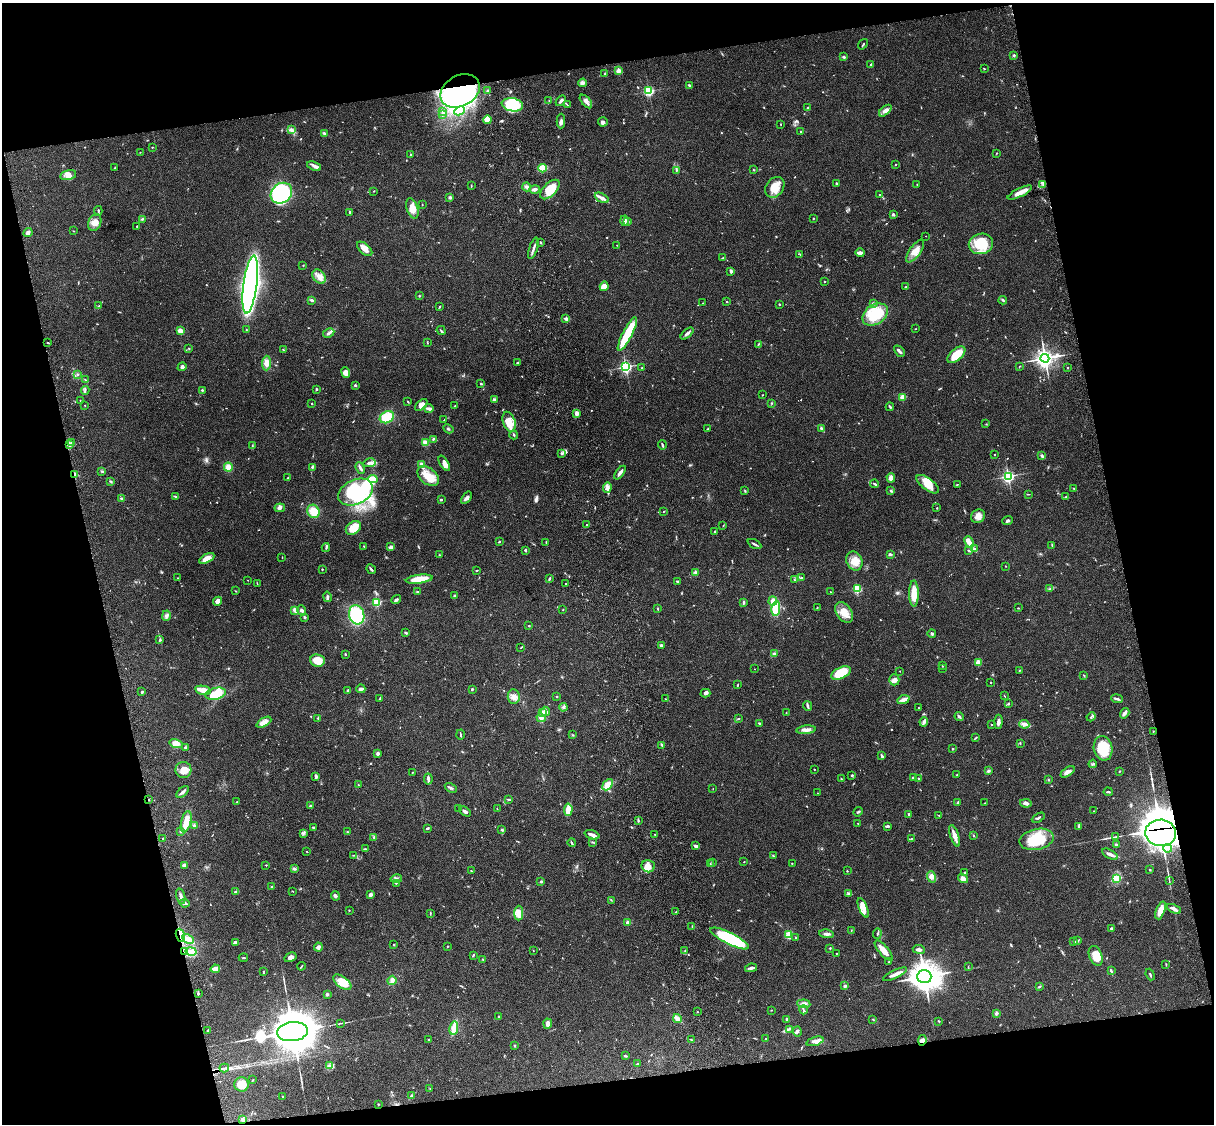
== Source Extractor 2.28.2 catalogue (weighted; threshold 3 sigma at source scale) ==
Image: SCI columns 121-4968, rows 277-4762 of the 5086 x 4926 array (HDU 1 of 3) = the unmasked area's bounding box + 8 px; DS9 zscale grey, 4 x 4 block average (1 PNG px = mean of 4 x 4 image px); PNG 1216 x 1126 px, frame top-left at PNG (2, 3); each listed source drawn as its Kron ellipse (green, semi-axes under 4 px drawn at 4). Shown black and unused: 25% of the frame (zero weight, under 3 of 4 exposures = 6% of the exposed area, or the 3 px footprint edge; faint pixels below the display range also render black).
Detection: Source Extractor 2.28.2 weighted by HDU 2 'WHT'. Background 0.0963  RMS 0.0062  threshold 0.0281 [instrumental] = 3 sigma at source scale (4.5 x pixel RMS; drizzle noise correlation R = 1.50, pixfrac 1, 0.05/0.05 arcsec/px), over >= 5 px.
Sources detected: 768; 5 too faint to see at this stretch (4 x 4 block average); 4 inside a brighter object's white glare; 1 long thin detection or spike segment (spike, bleed or trail) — neither listed nor drawn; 18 coinciding with a brighter row at this scale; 46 inside a brighter listed object's ellipse — not listed separately; of the other 694, all 500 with FLUX_AUTO >= 1.65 (the completeness limit of this list) listed and drawn (194 fainter detections not listed), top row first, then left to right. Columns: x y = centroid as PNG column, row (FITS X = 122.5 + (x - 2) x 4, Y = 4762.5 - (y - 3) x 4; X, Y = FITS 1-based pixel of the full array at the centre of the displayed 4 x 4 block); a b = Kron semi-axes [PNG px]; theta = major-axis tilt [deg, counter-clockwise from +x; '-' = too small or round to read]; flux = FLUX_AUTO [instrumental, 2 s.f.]
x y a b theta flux
863 44 5 2 - 3.1
1014 55 2 2 - 18
844 57 3 2 - 5.1
871 65 3 2 - 8.3
984 68 3 2 - 1.9
618 71 2 2 - 80
605 74 3 2 - 2.8
583 83 4 4 - 10
689 85 3 2 - 3.9
460 91 21 15 29 440
488 91 2 2 - 5.5
649 91 2 2 - 510
549 101 3 2 - 2.2
561 101 6 2 50 9.7
586 101 8 3 -49 16
512 105 11 6 -10 160
567 105 4 2 - 3.4
807 108 3 2 - 3.1
442 111 3 2 - 3.9
459 111 5 3 - 11
885 111 7 4 41 18
443 115 3 2 - 4.9
487 120 4 3 - 28
561 121 7 3 90 11
603 122 5 4 - 11
781 124 2 2 - 2
291 130 4 4 - 9.1
800 132 2 2 - 2.6
324 133 3 2 - 4.5
152 147 2 2 - 1.8
140 152 2 2 - 2.4
996 153 2 2 - 2.1
410 155 3 2 - 2.9
895 165 2 2 - 2.3
314 166 7 3 -22 12
115 168 3 2 - 2.2
542 168 4 3 - 92
676 170 3 2 - 3.6
753 170 2 2 - 2.1
68 175 8 5 13 20
837 184 3 2 - 5.8
471 185 3 2 - 2.9
917 185 2 2 - 2.1
1043 185 2 2 - 2.7
527 187 4 3 - 8.4
775 187 11 8 53 48
535 189 5 3 - 11
550 189 12 6 46 73
374 191 2 2 - 1.7
1020 192 13 4 26 26
281 193 11 9 38 590
880 195 2 2 - 2.7
450 197 3 3 - 6.9
602 198 7 2 -28 30
422 205 2 2 - 2.4
412 208 10 5 -72 40
98 211 5 2 - 3.8
349 212 2 2 - 4.6
893 214 2 2 - 19
813 218 2 2 - 2.2
142 219 4 2 - 4.2
624 221 5 3 - 10
628 221 3 2 - 3.4
95 223 9 6 67 27
137 226 3 2 - 2.1
73 231 2 2 - 2.2
28 233 5 3 - 11
926 236 2 2 - 2.5
541 242 2 2 - 2.7
981 244 12 10 10 110
617 245 2 2 - 2.4
533 248 11 2 72 14
365 249 9 5 -43 23
915 251 13 5 54 36
860 253 4 2 - 24
800 254 2 2 - 1.7
723 258 3 2 - 4.3
303 265 2 2 - 2
731 272 3 2 - 6.3
319 277 8 6 -52 25
824 281 2 2 - 4.4
250 285 29 7 82 2300
604 286 5 4 - 25
906 287 3 2 - 2
419 296 2 2 - 2.5
312 300 4 2 - 8.4
1003 300 4 2 - 4.6
727 302 2 2 - 3.3
703 303 2 2 - 1.8
779 304 2 2 - 3
873 304 4 2 - 3.9
99 306 2 2 - 2.6
440 306 3 2 - 3.4
875 314 14 10 35 160
566 318 4 3 - 13
915 329 2 2 - 1.7
246 330 3 2 - 2.6
441 330 5 2 - 4.7
180 331 3 2 - 46
329 333 6 3 28 9.8
627 334 18 4 63 150
687 334 8 2 43 10
48 343 3 2 - 2.3
427 343 3 2 - 2.7
758 344 4 2 - 2.7
189 348 2 2 - 2.5
283 350 2 2 - 1.9
899 351 6 2 -46 15
956 355 11 5 40 82
1045 358 4 3 - 1800
266 363 7 4 87 31
517 363 3 2 - 2.9
1019 366 3 2 - 2.4
182 367 5 3 - 6.7
626 367 2 2 - 730
642 368 2 2 - 2
1068 368 2 2 - 2.3
346 373 5 4 - 25
78 374 2 2 - 2.9
85 380 2 2 - 2.1
481 383 3 2 - 3.7
355 385 3 2 - 4.8
316 389 2 2 - 5.4
85 390 4 2 - 5.4
202 390 2 2 - 12
762 395 2 2 - 2.1
902 397 2 2 - 120
494 400 2 2 - 35
81 401 3 2 - 1.9
408 402 3 2 - 3
772 403 3 2 - 2.6
312 404 2 2 - 2.2
85 405 2 2 - 1.7
421 405 7 4 43 17
455 406 2 2 - 3.5
890 407 4 2 - 4.5
429 409 4 2 - 19
577 414 4 3 - 15
387 417 7 5 30 85
444 420 2 2 - 2
509 422 10 6 -71 63
986 424 2 2 - 2.1
448 429 5 2 - 5
707 429 3 2 - 2.4
821 429 3 3 - 7
514 435 4 2 - 5.1
433 439 3 2 - 5
71 442 3 2 - 3.9
425 442 3 3 - 21
70 445 4 3 - 7.9
662 445 4 2 - 5.3
252 446 2 2 - 2.4
562 453 4 3 - 6.8
995 454 2 2 - 2.5
1042 456 3 2 - 9.7
369 463 6 3 10 13
444 463 8 3 -58 21
421 465 2 2 - 62
228 467 4 4 - 24
312 467 3 2 - 4.3
360 468 6 3 -67 7.8
101 471 3 2 - 3.1
620 473 8 2 53 19
75 475 2 2 - 81
428 476 12 8 -39 60
1008 476 3 3 - 610
288 478 3 2 - 2.8
891 478 5 3 - 22
373 479 5 4 - 38
111 482 3 2 - 2.3
875 484 4 2 - 6.6
928 484 13 5 -37 48
957 485 3 2 - 1.9
607 488 5 3 - 12
1074 489 3 2 - 2.8
745 491 3 2 - 3
891 491 3 2 - 3.9
355 492 18 12 25 370
1028 494 2 2 - 1.8
175 496 4 2 - 4.6
1066 496 3 2 - 1.7
467 498 7 3 56 12
121 499 2 2 - 23
441 500 2 2 - 4.3
280 508 5 3 - 9.3
937 508 2 2 - 1.9
313 511 7 6 - 51
664 511 2 2 - 1.7
978 516 7 6 - 22
1008 521 5 2 - 7
587 525 2 2 - 3.7
723 526 2 2 - 1.7
353 528 8 6 34 56
715 531 2 2 - 9
499 542 3 2 - 4.5
546 542 3 2 - 1.9
969 542 6 3 -64 28
754 544 7 2 -27 6.7
1052 545 3 2 - 2.1
364 546 3 2 - 2.6
326 547 4 2 - 4.5
391 547 3 2 - 11
975 549 2 2 - 6.3
525 550 3 2 - 5.2
969 551 3 2 - 5.5
439 555 2 2 - 2.7
890 555 4 2 - 4.7
282 557 2 2 - 1.8
207 558 8 4 27 40
854 561 10 8 -67 44
1005 566 2 2 - 1.9
322 569 2 2 - 2.8
371 569 5 2 - 6.2
477 570 3 2 - 2.5
695 572 3 3 - 6.9
177 578 2 2 - 3.1
801 578 3 2 - 3.3
419 579 13 4 7 81
549 579 3 2 - 6
794 579 2 2 - 2.4
248 580 2 2 - 2.6
677 581 4 2 - 3.1
257 583 4 2 - 2.8
566 584 3 2 - 2.1
857 589 2 2 - 320
1050 589 2 2 - 2.2
235 591 2 2 - 2.2
417 592 3 2 - 2.1
831 592 3 2 - 2.1
914 593 13 5 -90 56
454 596 3 2 - 4.3
327 597 5 2 - 8.4
396 599 5 2 - 7.2
217 601 5 4 - 18
773 601 4 3 - 23
377 602 2 2 - 320
743 602 4 2 - 6
776 608 7 3 83 150
817 608 2 2 - 2.4
1018 608 2 2 - 1.9
658 609 2 2 - 1.8
295 610 4 3 - 17
302 610 5 3 - 8.1
563 610 2 2 - 1.7
844 612 11 7 -54 45
357 615 9 7 -73 230
166 616 5 4 - 11
304 617 3 2 - 5.4
529 626 2 2 - 3.5
406 633 4 2 - 5.6
932 633 4 2 - 7.2
160 639 3 2 - 2.9
661 646 4 2 - 6.9
521 648 2 2 - 2.1
345 654 2 2 - 3.4
774 654 4 2 - 4.2
317 660 7 6 - 60
978 662 4 4 - 20
942 666 2 2 - 1.7
942 668 2 2 - 3
754 669 2 2 - 1.8
1020 670 3 2 - 2.6
900 671 2 2 - 3.6
841 673 10 5 27 140
1084 675 4 2 - 2.3
894 680 5 5 - 17
991 682 2 2 - 2
738 685 3 2 - 2.7
361 689 4 3 - 11
472 689 2 2 - 4.7
203 690 8 3 -11 71
348 690 2 2 - 25
142 692 3 2 - 4.7
705 693 5 3 - 9.7
216 694 10 5 15 99
556 696 2 2 - 2
1004 696 3 2 - 2.3
514 697 7 6 - 22
380 698 4 2 - 3
666 699 2 2 - 2
1117 699 6 2 -9 8.1
903 700 6 3 24 19
1008 704 3 2 - 4
807 706 5 2 - 6.3
563 707 4 3 - 6.7
918 707 2 2 - 3
546 711 4 2 - 15
543 713 3 2 - 7.7
786 713 2 2 - 2.5
1125 713 5 2 - 17
959 716 5 2 - 7
1091 717 5 2 - 4.6
318 718 2 2 - 3.5
541 718 4 3 - 15
739 719 3 2 - 3.2
264 722 8 4 29 26
924 722 5 3 - 9.6
998 722 7 3 86 14
759 723 3 2 - 3.4
1024 724 5 3 - 19
992 725 2 2 - 2.1
806 730 10 4 5 20
1153 731 2 2 - 1.8
460 735 5 2 - 3.3
572 735 2 2 - 2.2
976 738 3 2 - 2.4
1020 743 3 2 - 2.1
176 744 6 4 -17 34
662 745 4 2 - 4.8
185 747 3 2 - 5.2
1103 748 12 9 -78 110
953 749 2 2 - 3.2
378 753 3 2 - 12
882 756 3 2 - 8.6
1093 764 4 2 - 5.3
814 769 2 2 - 1.9
183 770 8 8 - 37
988 771 4 3 - 6.2
1119 771 2 2 - 3.7
412 772 2 2 - 1.9
1068 772 8 4 34 16
852 775 3 2 - 2.8
957 775 2 2 - 1.7
316 776 4 2 - 6.5
913 777 4 2 - 5.5
918 778 2 2 - 2.3
428 779 5 2 - 16
841 779 2 2 - 1.7
1049 780 2 2 - 2.5
358 785 3 2 - 2.5
608 785 6 4 48 29
451 788 6 2 -29 6.8
713 788 2 2 - 1.7
183 792 7 3 39 10
1108 792 5 2 - 4.7
817 793 2 2 - 1.7
509 799 3 2 - 4.2
149 800 2 2 - 4
237 802 2 2 - 5.7
958 803 4 2 - 4.1
985 803 2 2 - 1.7
1026 803 6 2 -10 14
310 806 3 2 - 4.3
459 809 3 2 - 2.2
497 809 2 2 - 2
568 810 6 3 84 62
465 811 6 2 -36 10
1094 811 2 2 - 1.8
858 812 5 2 - 4.2
909 814 3 2 - 4.3
939 815 3 2 - 2.2
1038 818 7 2 28 5.7
638 820 4 2 - 5.7
186 822 11 5 76 56
858 824 3 2 - 2.3
194 826 3 2 - 9.5
888 826 3 2 - 5.9
1079 826 3 2 - 4.9
313 827 2 2 - 4
427 828 3 2 - 5.3
502 830 3 3 - 4.4
181 831 3 2 - 3.9
347 832 3 2 - 3
303 833 3 3 - 5.7
1161 833 15 13 -8 3100
655 834 2 2 - 1.8
592 835 8 3 -19 16
973 835 4 2 - 2.6
955 836 11 2 -71 37
374 837 3 2 - 3.3
1115 837 3 2 - 2.5
163 838 2 2 - 3.3
911 838 3 2 - 2.5
1036 839 17 10 12 150
592 842 3 2 - 2.7
572 843 4 2 - 4.7
1116 845 4 2 - 6
696 846 4 3 - 10
1168 848 4 2 - 7.8
365 849 4 2 - 3.6
307 852 2 2 - 1.9
1110 854 8 3 -29 14
354 855 3 2 - 2.2
773 856 3 2 - 2.5
744 862 2 2 - 1.9
713 863 4 2 - 4.1
792 863 2 2 - 1.9
710 864 2 2 - 3.4
184 865 3 3 - 15
266 865 2 2 - 4
648 866 7 6 - 34
294 869 3 3 - 6.3
1150 870 2 2 - 5.6
472 871 3 2 - 2.9
847 871 2 2 - 2.6
965 873 3 2 - 3.3
932 877 6 4 -72 14
1117 878 3 3 - 65
396 879 6 3 13 9.2
963 879 5 3 - 29
541 881 2 2 - 4.5
1169 881 3 2 - 3
396 883 2 2 - 2.2
272 887 3 2 - 3.7
292 891 2 2 - 1.9
235 892 2 2 - 4
370 894 4 3 - 12
848 894 4 2 - 4.3
181 896 8 3 -75 12
335 896 5 3 - 7.2
611 900 3 2 - 1.8
184 903 5 3 - 8.1
863 908 10 4 -67 33
1174 909 7 2 -24 21
349 910 2 2 - 2.2
1160 910 9 4 69 38
676 912 3 2 - 2.6
430 913 3 2 - 2.6
519 913 7 4 89 32
628 923 2 2 - 63
692 926 2 2 - 2.5
1112 928 3 2 - 7.4
851 930 3 2 - 2
827 934 7 3 -6 14
877 934 5 2 - 3.8
180 935 7 2 -72 11
789 935 2 2 - 100
730 938 21 6 -26 370
796 938 2 2 - 3.7
188 939 6 3 -30 30
1074 941 3 2 - 2.8
1077 941 3 2 - 6.6
235 942 3 2 - 14
394 944 2 2 - 2.6
447 946 2 2 - 2.1
318 947 4 3 - 12
830 948 2 2 - 2.8
919 949 6 3 -8 11
533 950 2 2 - 2
184 951 2 2 - 5.3
685 951 2 2 - 2.7
884 951 12 5 -50 35
191 952 5 2 - 9.8
836 953 2 2 - 1.9
473 955 3 2 - 4.7
1096 956 10 6 -69 62
290 957 6 4 29 12
243 958 4 2 - 3
483 959 3 2 - 2.3
889 961 3 2 - 3.5
1166 964 3 2 - 1.9
301 966 4 2 - 3.3
968 967 3 2 - 1.7
751 968 6 2 11 11
215 969 5 2 - 40
263 971 3 2 - 2.2
1111 971 4 2 - 5.9
895 974 13 2 25 24
1150 975 6 2 -69 4.1
924 977 7 6 - 4800
392 980 4 4 - 14
342 982 10 5 -38 71
845 986 2 2 - 28
1039 987 3 2 - 5.1
198 993 3 2 - 4.9
327 994 2 2 - 28
804 1004 7 4 -5 14
771 1010 2 2 - 1.8
804 1010 4 2 - 5.5
697 1012 2 2 - 1.9
996 1013 2 2 - 16
499 1017 2 2 - 2.8
677 1018 4 3 - 31
787 1019 2 2 - 20
873 1019 2 2 - 1.8
939 1021 2 2 - 2.8
340 1023 2 2 - 2
548 1024 5 4 - 18
454 1028 7 3 81 60
789 1029 2 2 - 2.5
208 1030 2 2 - 1.6
292 1032 15 9 6 15000
797 1032 5 3 - 7.6
765 1039 2 2 - 6.6
429 1040 2 2 - 2.4
691 1040 2 2 - 1.7
922 1040 5 3 - 10
815 1041 9 3 17 16
515 1045 2 2 - 9.5
625 1056 3 2 - 3.7
638 1063 3 2 - 2.8
330 1066 4 3 - 7.7
224 1068 5 2 - 5.1
253 1080 2 2 - 2.9
241 1084 7 7 - 45
430 1089 2 2 - 2.2
283 1096 2 2 - 1.8
411 1096 3 3 - 5.3
378 1104 2 2 - 3.4
243 1119 3 3 - 5.3
Overlapping masked pixels (flux is a lower limit): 7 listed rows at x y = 460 91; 75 475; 149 800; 1161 833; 180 935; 184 951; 922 1040
Diffuse or blended objects may show on this block-average render without a row.